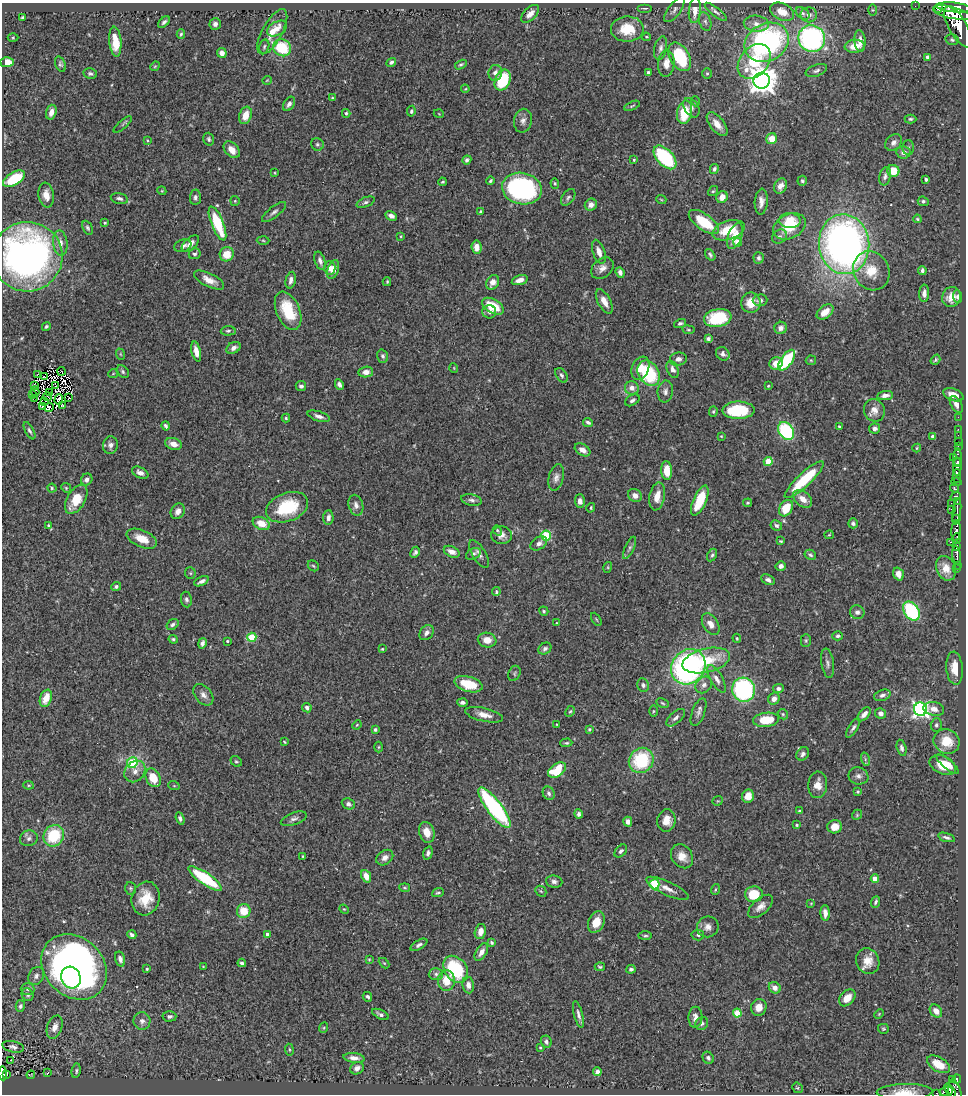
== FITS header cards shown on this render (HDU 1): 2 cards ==
NAXIS1  =                  964
NAXIS2  =                 1092

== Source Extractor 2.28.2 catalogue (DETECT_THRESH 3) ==
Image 964 x 1092 px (HDU 1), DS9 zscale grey, 1 PNG px = 1 image px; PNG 968 x 1096 px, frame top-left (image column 1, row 1092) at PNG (2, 3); each listed source drawn as its Kron ellipse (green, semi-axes under 4 px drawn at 4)
Background 0.78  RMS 0.027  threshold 0.0796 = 3 sigma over >= 5 px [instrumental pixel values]
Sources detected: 482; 3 with non-positive FLUX_AUTO (blend fragments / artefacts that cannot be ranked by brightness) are neither listed nor drawn; the other 479 listed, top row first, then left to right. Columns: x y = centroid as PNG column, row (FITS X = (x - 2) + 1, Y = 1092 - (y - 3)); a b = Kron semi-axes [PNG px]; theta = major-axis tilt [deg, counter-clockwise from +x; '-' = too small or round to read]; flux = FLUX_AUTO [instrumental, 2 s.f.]
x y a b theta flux
915 6 2 2 - 5.3
954 7 18 5 -5 2600
645 8 7 2 0 2.6
938 9 3 3 - 15000
674 10 15 6 53 6.8
873 10 5 4 - 1.7
695 11 12 6 85 23
716 12 14 4 -38 5.4
782 12 13 8 -26 25
803 13 7 5 -38 5.1
952 13 20 6 -14 3100
530 14 11 6 46 14
809 15 8 7 - 8.9
22 18 4 2 - 2.4
164 22 7 4 44 4.6
705 22 10 6 -72 5.5
215 24 6 5 - 6.4
756 24 12 8 -5 14
958 27 23 9 -59 3600
277 29 11 6 29 9.6
627 29 16 12 0 47
272 32 25 10 61 29
181 34 4 3 - 2.3
646 37 4 3 - 1.7
13 38 5 3 - 1.8
812 38 13 13 - 380
952 40 7 5 -13 3.3
860 41 11 5 -86 14
115 42 15 6 -85 31
767 42 23 18 28 390
855 46 10 6 5 24
264 47 7 5 74 3.2
282 48 9 8 - 76
661 48 12 6 77 6.9
222 53 5 5 - 10
680 57 15 9 -60 110
928 57 4 3 - 6
754 61 19 14 50 94
7 62 6 5 - 25
391 62 5 4 - 4.5
60 64 8 5 -71 3.6
666 64 13 8 85 17
461 65 6 4 29 2.8
155 66 5 4 - 1.9
816 71 11 5 21 5.6
495 73 8 7 - 8.6
648 73 4 3 - 3.9
90 74 7 5 -12 4.2
707 74 5 5 - 2.6
267 80 5 3 - 1.3
503 80 11 7 67 92
762 81 8 8 - 2400
465 89 4 3 - 1.6
332 98 4 3 - 1.8
695 101 5 3 - 1.5
289 104 8 5 57 7.2
632 106 8 3 23 2.4
691 108 10 7 -58 7
411 111 5 4 - 3.2
51 112 7 5 74 12
684 112 12 7 79 56
346 113 4 3 - 2.8
439 114 5 3 - 1.5
245 115 9 6 70 26
910 119 6 4 -1 3
523 121 12 9 79 9
717 124 14 7 -51 18
123 125 11 4 41 2.8
209 139 6 5 - 3.9
772 139 5 5 - 25
147 140 4 2 - 1.4
894 142 9 7 45 8.3
317 144 6 6 - 3.6
908 147 7 6 - 4.3
232 150 10 6 -48 17
904 152 7 6 - 9.2
665 157 14 8 -48 160
467 160 5 4 - 3.9
634 160 3 3 - 2.1
714 169 5 4 - 5.2
893 171 6 6 - 34
275 173 3 2 - 1.3
885 176 9 5 78 6.1
14 179 12 6 31 68
926 179 3 3 - 3.6
490 181 4 3 - 3
802 181 5 4 - 3
442 182 4 3 - 2.5
555 183 5 4 - 2.5
780 186 8 6 64 13
522 189 20 15 -12 280
162 191 4 3 - 1.6
713 191 5 4 - 2.5
46 195 12 7 -82 16
195 197 8 5 85 5.2
568 197 9 6 54 4.9
722 197 6 5 - 18
119 198 9 5 -12 5.9
661 199 5 3 - 1.7
235 201 5 5 - 2.3
923 201 5 4 - 3.7
366 202 9 5 21 4.7
761 202 13 6 86 12
591 205 6 5 - 9.9
480 211 4 4 - 2.4
274 212 15 5 38 6.5
391 216 6 4 -27 7.9
917 219 4 3 - 2.2
790 221 10 7 -3 44
704 222 17 8 -36 70
105 223 4 3 - 2
217 223 18 6 -68 96
789 226 17 12 26 46
88 228 7 4 -63 3.2
729 230 16 9 18 51
401 236 4 3 - 1.7
735 236 13 7 67 23
779 237 8 6 42 5.3
263 240 6 4 -2 2.5
738 242 4 4 - 26
60 243 12 7 -84 14
190 243 10 5 41 9.3
844 244 30 25 -84 950
183 246 8 6 20 7.2
476 247 7 5 -84 12
599 252 12 6 -72 13
195 254 6 5 - 3.8
227 254 7 7 - 29
710 255 6 4 -54 3.7
27 257 35 35 - 690
759 258 5 5 - 4.5
320 261 9 5 -72 6.7
330 268 7 5 -88 11
602 268 12 9 40 12
333 270 10 5 70 19
922 270 4 4 - 5.3
871 271 20 17 -61 43
620 272 5 4 - 6.8
209 280 16 6 -26 18
291 280 8 5 77 8
520 280 8 5 16 12
387 282 4 3 - 2.2
493 282 8 6 58 13
924 293 8 5 89 9.3
951 297 10 9 - 21
957 297 6 4 -89 4.7
760 300 7 6 - 6.6
604 301 13 6 -62 17
751 303 10 9 - 25
493 306 12 7 -30 50
288 311 20 11 -67 64
489 312 7 6 - 6.5
825 312 9 6 38 20
718 318 14 9 11 85
680 323 6 4 17 3.9
46 327 4 3 - 3
781 328 6 6 - 7.7
688 330 6 3 -8 2.1
228 331 7 4 2 3.6
708 339 4 4 - 4.3
233 348 7 5 29 7.7
196 351 10 4 -77 12
120 354 6 3 -70 1.9
723 354 7 6 - 5.8
383 356 7 5 -71 4.1
678 359 8 6 11 8.2
787 360 12 5 54 100
811 360 5 5 - 2.1
935 360 5 4 - 3
776 363 7 6 - 21
454 368 5 3 - 1.4
640 368 12 8 68 21
673 369 9 5 -68 7.4
62 371 4 2 - 1.3
123 372 7 5 -48 3.5
366 372 7 5 8 13
649 373 13 10 -57 110
113 374 5 3 - 1.5
38 375 4 2 - 1.4
561 375 8 5 -56 4.6
44 377 2 2 - 2.1
339 384 5 4 - 6.1
34 385 4 3 - 2.1
56 386 3 2 - 0.2
301 386 5 5 - 5.5
768 386 3 3 - 1.7
632 388 7 6 - 13
665 391 11 7 82 7.6
35 392 5 2 - 3.1
49 392 3 2 - 1.8
33 394 2 2 - 0.31
885 395 8 4 7 8.9
953 395 11 6 -20 18
47 397 4 2 - 0.77
69 397 3 2 - 1.9
34 398 3 2 - 3
59 400 5 3 - 1.1
632 400 8 5 31 4.6
44 402 4 2 - 0.71
956 404 9 5 -59 9.7
42 406 3 3 - 2.5
63 406 2 2 - 1.6
49 407 5 3 - 3.6
738 410 16 8 1 98
874 410 11 10 - 14
713 412 5 4 - 2.5
319 416 11 5 -18 7.9
958 417 2 2 - 12
286 418 4 3 - 2.8
588 422 5 3 - 4.3
166 426 4 3 - 3.7
839 427 3 3 - 2.2
875 428 5 5 - 6.4
958 429 2 2 - 11
29 431 9 4 -62 4.2
786 431 9 7 -58 150
958 435 2 2 - 9.4
721 436 3 3 - 1.4
932 436 4 4 - 4.1
958 442 3 2 - 21
173 444 8 6 -17 15
110 445 9 7 81 7.4
958 446 2 2 - 12
917 448 4 3 - 2.2
582 450 8 5 -32 12
954 458 3 3 - 27
957 458 9 3 -90 71
768 462 4 4 - 46
957 462 4 3 - 280
957 467 9 4 87 810
667 470 9 5 -86 30
140 473 9 5 -26 8.1
957 476 7 3 -89 390
556 478 13 7 77 9
87 479 6 5 - 7.6
804 480 26 6 43 87
956 482 5 3 - 71
52 488 4 4 - 2.4
66 488 5 4 - 2.3
954 488 4 3 - 220
635 496 7 6 - 9.9
657 496 14 7 79 21
955 496 5 4 - 220
76 499 16 9 59 40
803 499 11 7 -41 15
471 500 10 5 -13 5.6
700 500 16 6 67 58
580 501 7 5 -88 7
957 501 3 2 - 120
748 503 4 3 - 2
951 504 3 2 - 22
356 505 10 7 -76 8.4
287 507 22 14 21 96
591 508 5 3 - 2.1
786 508 9 6 59 42
951 509 2 2 - 56
178 511 8 6 60 10
957 512 13 4 82 450
328 518 7 5 86 7.9
957 519 3 2 - 88
261 523 9 6 -25 29
853 523 5 5 - 4.1
48 525 3 2 - 1.8
776 525 6 5 - 4.8
497 530 5 4 - 2.4
956 531 10 4 88 1400
501 535 10 8 -1 11
829 535 5 4 - 1.9
546 536 5 5 - 120
957 538 5 3 - 270
142 539 16 8 -23 30
781 541 4 3 - 2.3
951 542 3 2 - 68
539 543 9 6 33 7.3
957 546 4 3 - 350
629 548 12 5 66 4.8
415 552 6 4 63 4.7
452 552 8 5 -24 11
473 554 8 5 27 4.8
479 554 15 6 -58 9.1
712 555 7 4 62 3.3
810 555 6 4 -30 3.4
957 555 9 3 -82 700
957 565 2 2 - 32
313 566 6 5 - 2.7
781 566 5 4 - 7.7
608 567 5 3 - 1.8
946 568 13 9 -67 22
957 568 3 3 - 40
190 573 6 5 - 2.7
898 574 7 5 -70 12
768 580 7 5 -24 6
201 581 8 3 27 6.1
116 587 5 4 - 4.6
496 592 4 3 - 2.5
186 599 8 5 -81 4.8
544 611 5 4 - 2.5
911 611 10 7 -55 180
857 612 7 7 - 6.9
596 619 7 3 -60 2.1
556 623 3 2 - 1
711 624 12 7 -59 14
172 625 6 5 - 4.6
427 633 8 6 53 7.7
838 636 5 4 - 3.7
252 637 5 4 - 84
737 638 5 3 - 2.1
173 639 4 4 - 2.9
487 640 9 7 -10 17
806 640 6 5 - 2.7
227 641 3 3 - 2.1
202 643 5 4 - 5.5
382 649 4 3 - 2.1
545 649 7 5 34 5
706 660 24 12 13 64
828 663 15 6 -81 7
688 667 18 16 49 460
955 668 16 8 -86 25
514 673 8 6 68 3.6
716 679 15 6 -60 12
468 684 14 7 -16 53
643 685 7 5 -68 4.4
704 685 9 7 47 8.5
778 689 5 4 - 5.4
743 690 12 11 - 260
203 695 12 8 -51 9.9
882 695 8 5 21 6
46 698 9 5 70 27
774 699 6 5 - 10
462 702 5 4 - 5.2
662 703 6 4 -28 2.5
307 708 5 4 - 6
921 709 7 6 - 620
934 709 10 7 -10 12
570 711 6 4 60 2.3
653 711 5 3 - 2.1
699 712 14 6 69 8.3
881 713 6 5 - 7.2
783 714 5 4 - 2.6
864 714 8 5 48 10
484 715 19 6 -13 17
676 718 11 5 42 7
766 720 13 7 6 50
556 724 4 2 - 1.3
357 725 5 4 - 1.9
936 725 6 5 - 4
853 728 11 4 57 5.4
375 729 3 3 - 3.3
589 729 4 4 - 3.3
947 741 13 12 - 38
284 742 3 2 - 1.6
566 743 6 4 3 2.5
379 747 5 3 - 2.1
901 748 8 4 -76 5
803 754 7 5 51 5.8
865 759 7 4 -74 3.3
641 760 13 12 - 110
236 761 6 4 -38 2.7
132 763 6 5 - 87
948 764 14 5 -40 17
943 765 14 9 -25 31
557 770 10 6 35 63
135 771 11 9 49 13
858 776 10 8 -18 7.5
153 778 10 7 -63 39
28 785 5 4 - 2
818 785 13 9 87 17
174 786 6 3 -19 1.7
858 792 3 3 - 2.6
549 793 7 5 -61 5.6
748 796 6 6 - 19
718 801 5 4 - 1.7
348 804 6 5 - 6.1
494 808 25 7 -53 260
799 811 3 3 - 2.1
579 814 4 4 - 5.1
857 815 5 4 - 2.3
180 818 6 4 -70 4.4
294 819 13 6 20 7.1
666 820 11 9 83 20
628 822 5 4 - 8.3
797 825 4 3 - 2.3
834 827 7 6 - 22
427 832 10 7 -73 22
54 836 11 10 - 80
947 837 9 4 -17 5.3
29 838 9 7 19 6.8
621 851 7 5 47 4.7
428 853 7 4 74 5.1
303 856 4 3 - 1.6
682 856 13 10 -55 19
385 858 9 7 36 8.3
366 876 6 4 -66 17
205 878 20 6 -35 120
875 879 4 4 - 26
554 882 8 6 -7 6.2
654 884 5 5 - 100
131 888 6 5 - 2.9
405 888 5 3 - 2.4
667 888 23 7 -25 16
715 889 6 3 71 2
541 891 6 4 -44 2.7
438 893 6 4 20 3
754 894 9 8 - 49
146 898 17 14 75 44
876 902 6 3 67 3.8
811 903 4 3 - 1.4
760 906 15 8 42 13
344 909 5 4 - 1.8
244 911 7 6 - 33
825 913 8 4 -88 12
596 922 11 8 66 26
708 927 11 10 - 12
480 931 8 5 77 16
268 934 4 3 - 10
132 935 5 4 - 5.3
698 935 6 5 - 3.7
645 936 7 3 1 2.7
492 943 4 3 - 3.3
419 945 9 4 30 5.2
481 952 10 5 59 11
120 959 8 5 -75 7.3
369 959 4 3 - 1.9
868 961 13 11 -65 23
242 963 4 3 - 4.1
384 963 6 4 -44 2
74 967 36 29 -46 960
203 967 3 3 - 1.4
600 967 5 3 - 2.6
147 969 3 3 - 2.1
456 969 15 11 -52 110
631 969 4 3 - 3.7
436 974 7 6 - 5.4
36 976 9 7 59 6.6
71 978 11 9 -64 110
446 981 10 8 87 30
468 985 8 6 -81 9.4
775 988 6 5 - 11
27 989 7 6 - 4.4
27 995 7 5 -60 4.7
367 997 5 3 - 4.2
847 998 9 7 47 23
20 1006 6 4 75 4.4
759 1007 8 7 - 14
936 1011 7 5 -50 14
737 1013 4 4 - 54
380 1014 9 4 -26 5.2
879 1014 5 3 - 1.7
578 1015 13 4 -76 7.1
169 1016 7 5 2 4.9
695 1017 10 7 86 10
142 1021 9 8 - 8.4
702 1023 7 6 - 5.6
55 1027 12 7 70 14
323 1028 5 3 - 1.8
883 1029 5 5 - 2.5
546 1042 6 5 - 5
13 1047 11 5 -14 7.4
540 1048 3 3 - 2.1
289 1050 6 3 -81 1.9
354 1058 10 5 -7 9.7
708 1058 6 5 - 4.4
11 1060 3 2 - 2.2
938 1064 12 7 -31 37
357 1068 7 6 - 7.8
76 1071 7 4 81 3.3
597 1072 4 4 - 7.7
3 1073 7 4 -87 82
47 1073 4 2 - 1.3
7 1074 3 2 - 17
31 1075 4 2 - 1.1
957 1079 4 3 - 71
952 1080 2 2 - 5.5
797 1088 6 5 - 2.7
950 1091 8 3 -54 320
905 1092 28 8 1 29
946 1092 7 4 3 310
937 1093 3 2 - 11
955 1093 13 6 -74 340
At the frame edge (FLAGS 8, measured only in part): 4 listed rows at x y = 3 1073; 905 1092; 937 1093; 955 1093
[3 non-positive-flux detections neither listed nor drawn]